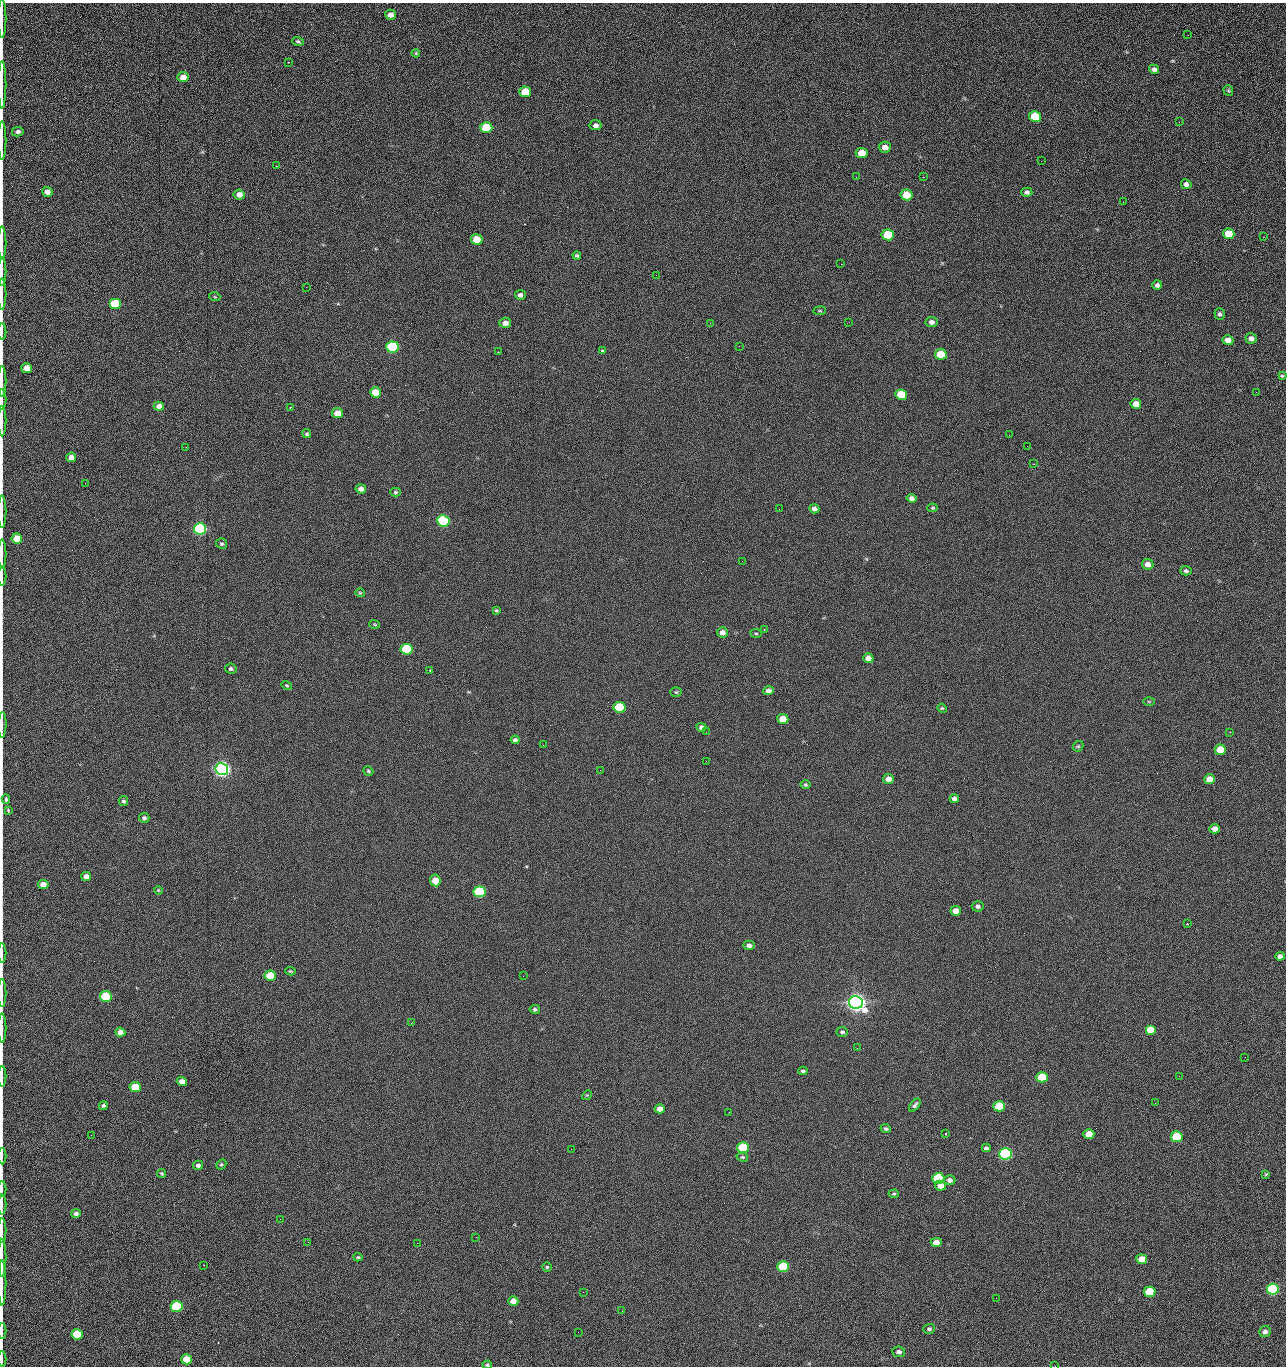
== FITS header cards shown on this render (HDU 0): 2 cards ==
NAXIS1  =                 1284 /fastest changing axis
NAXIS2  =                 1364 /next to fastest changing axis

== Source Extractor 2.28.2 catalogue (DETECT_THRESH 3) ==
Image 1284 x 1364 px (HDU 0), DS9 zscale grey, 1 PNG px = 1 image px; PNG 1288 x 1368 px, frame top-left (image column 1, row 1364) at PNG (2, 3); each listed source drawn as its Kron ellipse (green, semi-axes under 4 px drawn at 4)
Background 122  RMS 14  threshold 43.2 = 3 sigma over >= 5 px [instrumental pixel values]
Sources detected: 221; all 221 listed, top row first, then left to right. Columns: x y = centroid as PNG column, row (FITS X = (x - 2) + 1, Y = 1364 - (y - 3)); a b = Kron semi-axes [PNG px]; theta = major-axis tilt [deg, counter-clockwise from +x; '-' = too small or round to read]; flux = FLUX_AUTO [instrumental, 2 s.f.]
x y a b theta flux
390 15 5 5 - 4.9e+03
2 18 20 2 90 3.3e+03
1188 35 3 2 - 1.7e+03
298 41 6 4 -17 1.7e+03
416 53 4 3 - 9.8e+02
288 62 2 2 - 5.2e+02
1154 69 5 4 - 2.9e+03
183 77 5 5 - 8.7e+03
2 85 24 2 90 4.5e+03
1228 91 5 5 - 1.3e+03
525 92 6 5 - 2.3e+04
1035 117 6 5 - 4.4e+04
1179 122 2 2 - 1.2e+03
596 125 6 5 - 3.6e+03
486 128 6 5 - 5.4e+04
18 132 5 4 - 3.0e+03
2 140 19 2 90 3.2e+03
885 147 6 5 - 6.4e+03
862 153 6 5 - 1.6e+04
1041 161 2 2 - 1.9e+03
276 166 2 2 - 5.3e+02
856 177 2 2 - 2.2e+03
923 177 2 2 - 1.8e+04
1186 184 5 5 - 3.7e+03
47 192 5 5 - 5.0e+03
1027 192 5 4 - 2.6e+03
239 194 5 5 - 5.8e+03
906 195 6 5 - 2.8e+04
1123 202 2 2 - 7.7e+02
1229 234 6 5 - 2.4e+04
888 235 6 5 - 4.2e+04
1263 237 3 2 - 8.4e+02
477 239 6 5 - 2.0e+04
2 243 16 2 90 3.0e+03
577 256 4 4 - 1.6e+03
841 264 2 2 - 2.7e+04
2 272 14 2 90 2.1e+03
656 275 2 2 - 4.5e+02
1157 285 5 4 - 2.7e+03
306 287 2 2 - 6.1e+02
2 294 15 2 90 2.4e+03
520 295 5 5 - 3.2e+03
215 297 5 3 - 9.1e+02
115 304 6 5 - 5.2e+04
820 311 6 3 7 1.1e+03
1220 314 6 5 - 2.4e+03
849 322 2 2 - 6.0e+02
931 322 6 5 - 3.9e+03
505 323 6 5 - 5.3e+03
710 323 2 2 - 3.4e+03
2 332 8 2 90 1.2e+03
1251 338 6 5 - 4.5e+03
1228 340 5 5 - 9.8e+03
739 346 2 2 - 5.1e+02
392 347 6 5 - 1.6e+05
602 350 4 3 - 1.8e+03
498 352 2 2 - 4.5e+02
941 354 6 5 - 4.0e+04
27 368 5 5 - 1.1e+04
1282 376 4 4 - 1.3e+03
2 381 15 2 90 2.5e+03
376 392 6 5 - 2.0e+04
1256 392 3 2 - 1.1e+03
901 395 6 5 - 3.4e+04
2 399 10 2 90 1.6e+03
1136 404 5 5 - 9.7e+03
159 406 5 4 - 4.9e+03
290 407 3 2 - 5.8e+02
337 413 5 5 - 9.6e+03
2 421 15 2 90 2.4e+03
307 434 5 4 - 1.5e+03
1009 435 2 2 - 3.4e+03
1027 446 2 2 - 4.7e+02
186 447 2 2 - 2.8e+03
71 457 5 4 - 6.3e+03
1034 464 2 2 - 5.0e+02
85 483 2 2 - 8.3e+02
361 489 5 4 - 5.1e+03
395 492 5 4 - 1.5e+03
911 498 5 4 - 3.6e+03
933 508 5 4 - 1.2e+03
779 509 2 2 - 4.8e+02
814 509 5 4 - 4.8e+03
2 512 16 2 90 2.5e+03
443 521 6 5 - 2.0e+05
200 529 6 5 - 3.3e+05
17 538 5 5 - 1.9e+04
222 544 6 5 - 1.7e+03
2 554 14 2 90 2.3e+03
742 561 3 2 - 7.0e+02
1148 564 6 5 - 5.8e+03
1186 571 6 4 -2 2.3e+03
2 576 9 2 90 1.5e+03
360 593 5 4 - 1.1e+03
496 610 4 3 - 1.3e+03
375 624 5 3 - 1.0e+03
764 629 3 2 - 1.0e+03
722 632 5 5 - 5.2e+03
756 633 5 3 - 1.1e+03
407 649 6 5 - 9.2e+04
868 658 5 5 - 7.3e+03
231 669 6 5 - 2.1e+03
430 671 3 2 - 8.0e+02
287 685 5 4 - 1.1e+03
768 691 5 4 - 4.0e+03
676 692 5 4 - 1.3e+03
1149 701 5 3 - 9.5e+02
619 707 6 5 - 6.5e+04
942 708 5 4 - 1.1e+03
783 719 5 5 - 1.4e+04
2 725 13 2 88 2.2e+03
701 727 5 4 - 3.4e+03
706 732 3 2 - 7.2e+02
1230 732 2 2 - 6.2e+02
515 740 4 4 - 2.4e+03
543 745 2 2 - 3.2e+03
1078 746 6 4 42 1.3e+03
1220 750 5 5 - 2.7e+04
706 761 2 2 - 2.1e+03
222 769 6 6 - 7.3e+05
600 770 2 2 - 4.2e+02
368 771 5 4 - 1.4e+03
888 779 5 5 - 6.2e+03
1210 779 5 5 - 1.3e+04
805 785 5 4 - 1.4e+03
6 799 4 3 - 4.0e+03
954 799 4 4 - 3.9e+03
123 801 5 4 - 1.9e+03
8 810 4 2 - 1.6e+03
144 818 5 5 - 2.2e+03
1214 829 5 4 - 6.1e+03
86 877 5 4 - 5.6e+03
435 880 6 5 - 1.4e+04
43 884 5 5 - 9.7e+03
158 890 4 3 - 8.7e+02
480 892 6 5 - 1.3e+05
978 906 6 5 - 2.9e+03
956 911 5 4 - 9.8e+03
1187 924 2 2 - 6.9e+02
749 945 5 4 - 3.8e+03
2 953 10 2 90 1.6e+03
1280 956 4 4 - 4.0e+03
290 971 5 3 - 1.2e+03
270 976 6 5 - 3.3e+04
523 976 2 2 - 2.0e+03
2 993 14 2 90 2.3e+03
106 996 6 5 - 5.4e+04
856 1002 7 6 - 1.2e+06
535 1009 5 4 - 2.1e+03
411 1023 2 2 - 5.5e+03
2 1028 14 2 90 2.3e+03
1151 1030 5 5 - 2.9e+04
120 1032 5 4 - 6.1e+03
842 1032 6 5 - 2.3e+03
857 1048 3 2 - 1.5e+03
1245 1057 2 2 - 1.8e+03
803 1071 4 3 - 1.9e+03
2 1076 10 2 90 1.9e+03
1179 1076 2 2 - 2.6e+03
1042 1077 6 5 - 4.9e+04
182 1082 5 4 - 7.1e+03
135 1087 5 5 - 3.1e+04
587 1095 5 4 - 8.7e+02
1155 1103 3 2 - 8.4e+02
915 1105 7 4 52 2.5e+03
103 1106 4 4 - 2.1e+03
999 1106 6 5 - 4.4e+04
660 1109 5 4 - 8.4e+03
729 1112 3 2 - 9.8e+02
886 1128 5 4 - 1.8e+03
945 1134 3 3 - 1.4e+03
1089 1134 5 5 - 1.7e+04
91 1135 2 2 - 2.5e+03
1177 1137 6 5 - 5.9e+04
743 1148 6 5 - 7.9e+04
986 1148 4 4 - 2.3e+03
571 1149 2 2 - 9.6e+02
1005 1154 6 5 - 2.8e+05
2 1156 8 2 90 1.4e+03
742 1157 6 4 -15 1.6e+03
221 1164 5 4 - 1.5e+03
198 1165 5 4 - 2.5e+03
162 1173 5 4 - 1.4e+03
1266 1174 4 4 - 1.1e+03
938 1178 6 5 - 8.6e+04
950 1180 5 5 - 3.7e+03
941 1186 5 5 - 9.6e+03
2 1189 8 2 90 1.3e+03
894 1194 5 4 - 1.3e+03
2 1205 10 2 90 1.8e+03
76 1213 5 4 - 2.5e+03
280 1219 2 2 - 2.2e+03
2 1230 13 2 90 2.0e+03
476 1237 2 2 - 8.4e+03
308 1242 3 2 - 1.8e+03
936 1242 5 4 - 8.8e+03
417 1243 2 2 - 5.3e+03
358 1257 5 4 - 1.3e+03
2 1258 19 2 90 3.7e+03
1142 1259 5 5 - 1.4e+04
204 1265 2 2 - 5.5e+02
547 1267 5 5 - 1.5e+03
783 1267 6 5 - 8.1e+04
2 1283 22 2 90 4.1e+03
1273 1289 6 5 - 1.9e+05
583 1292 2 2 - 4.4e+02
1150 1292 6 5 - 4.6e+04
996 1298 2 2 - 2.7e+03
513 1301 5 4 - 7.6e+03
177 1306 6 5 - 1.0e+05
622 1311 3 2 - 7.5e+02
929 1329 6 5 - 2.0e+03
2 1331 8 2 90 1.1e+03
578 1332 2 2 - 3.5e+03
1265 1332 6 5 - 3.6e+03
77 1334 6 5 - 5.4e+04
899 1352 6 5 - 3.6e+03
2 1359 8 2 90 1.2e+03
187 1359 5 5 - 1.9e+04
487 1365 5 4 - 1.5e+03
1055 1366 2 2 - 2.0e+03
At the frame edge (FLAGS 8, measured only in part): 30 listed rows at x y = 2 18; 2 85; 2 140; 2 243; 2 272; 2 294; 2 332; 2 381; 2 399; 2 421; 2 512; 17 538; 2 554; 2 576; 2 725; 6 799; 2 953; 2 993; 2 1028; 2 1076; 2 1156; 2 1189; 2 1205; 2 1230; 2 1258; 2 1283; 2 1331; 2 1359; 487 1365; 1055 1366

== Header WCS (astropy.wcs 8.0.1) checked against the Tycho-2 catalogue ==
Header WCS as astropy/WCSLIB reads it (CRVAL/CRPIX/CD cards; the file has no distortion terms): RA---TAN/DEC--TAN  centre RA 15:41:40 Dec +51:59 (235.42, +51.98 deg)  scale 1.26 arcsec/px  FOV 26.9' x 28.5'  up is +92 deg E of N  parity flipped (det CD > 0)
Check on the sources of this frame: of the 60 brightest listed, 11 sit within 2.0 arcsec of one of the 12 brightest Tycho-2 stars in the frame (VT <= 12.29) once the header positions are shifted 0.51 arcsec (0.49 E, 0.13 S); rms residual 0.90 arcsec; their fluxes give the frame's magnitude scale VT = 24.59 - 2.5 log10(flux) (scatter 0.20 mag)
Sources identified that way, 11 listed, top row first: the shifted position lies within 2.0 arcsec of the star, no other Tycho-2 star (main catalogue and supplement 1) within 4.0 arcsec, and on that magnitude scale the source's flux lands within +1.5 / -3 mag of the star's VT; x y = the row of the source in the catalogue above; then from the Tycho-2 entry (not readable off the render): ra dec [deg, ICRS J2000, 3 dp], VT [Tycho-2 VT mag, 2 dp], TYC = Tycho-2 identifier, HIP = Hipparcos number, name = IAU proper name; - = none
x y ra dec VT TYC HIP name
392 347 235.614 +52.064 11.61 3489-1132-1 - -
443 521 235.514 +52.049 11.19 3489-1407-1 - -
200 529 235.515 +52.133 11.12 3489-1380-1 - -
222 769 235.378 +52.130 9.31 3489-1322-1 76850 -
480 892 235.303 +52.042 11.52 3489-958-1 - -
856 1002 235.232 +51.912 9.59 3489-824-1 - -
1005 1154 235.143 +51.862 10.97 3489-1016-1 - -
938 1178 235.131 +51.886 12.29 3489-908-1 - -
783 1267 235.084 +51.941 11.45 3489-1346-1 - -
1273 1289 235.062 +51.771 11.53 3489-1453-1 - -
177 1306 235.075 +52.152 11.74 3489-912-1 - -